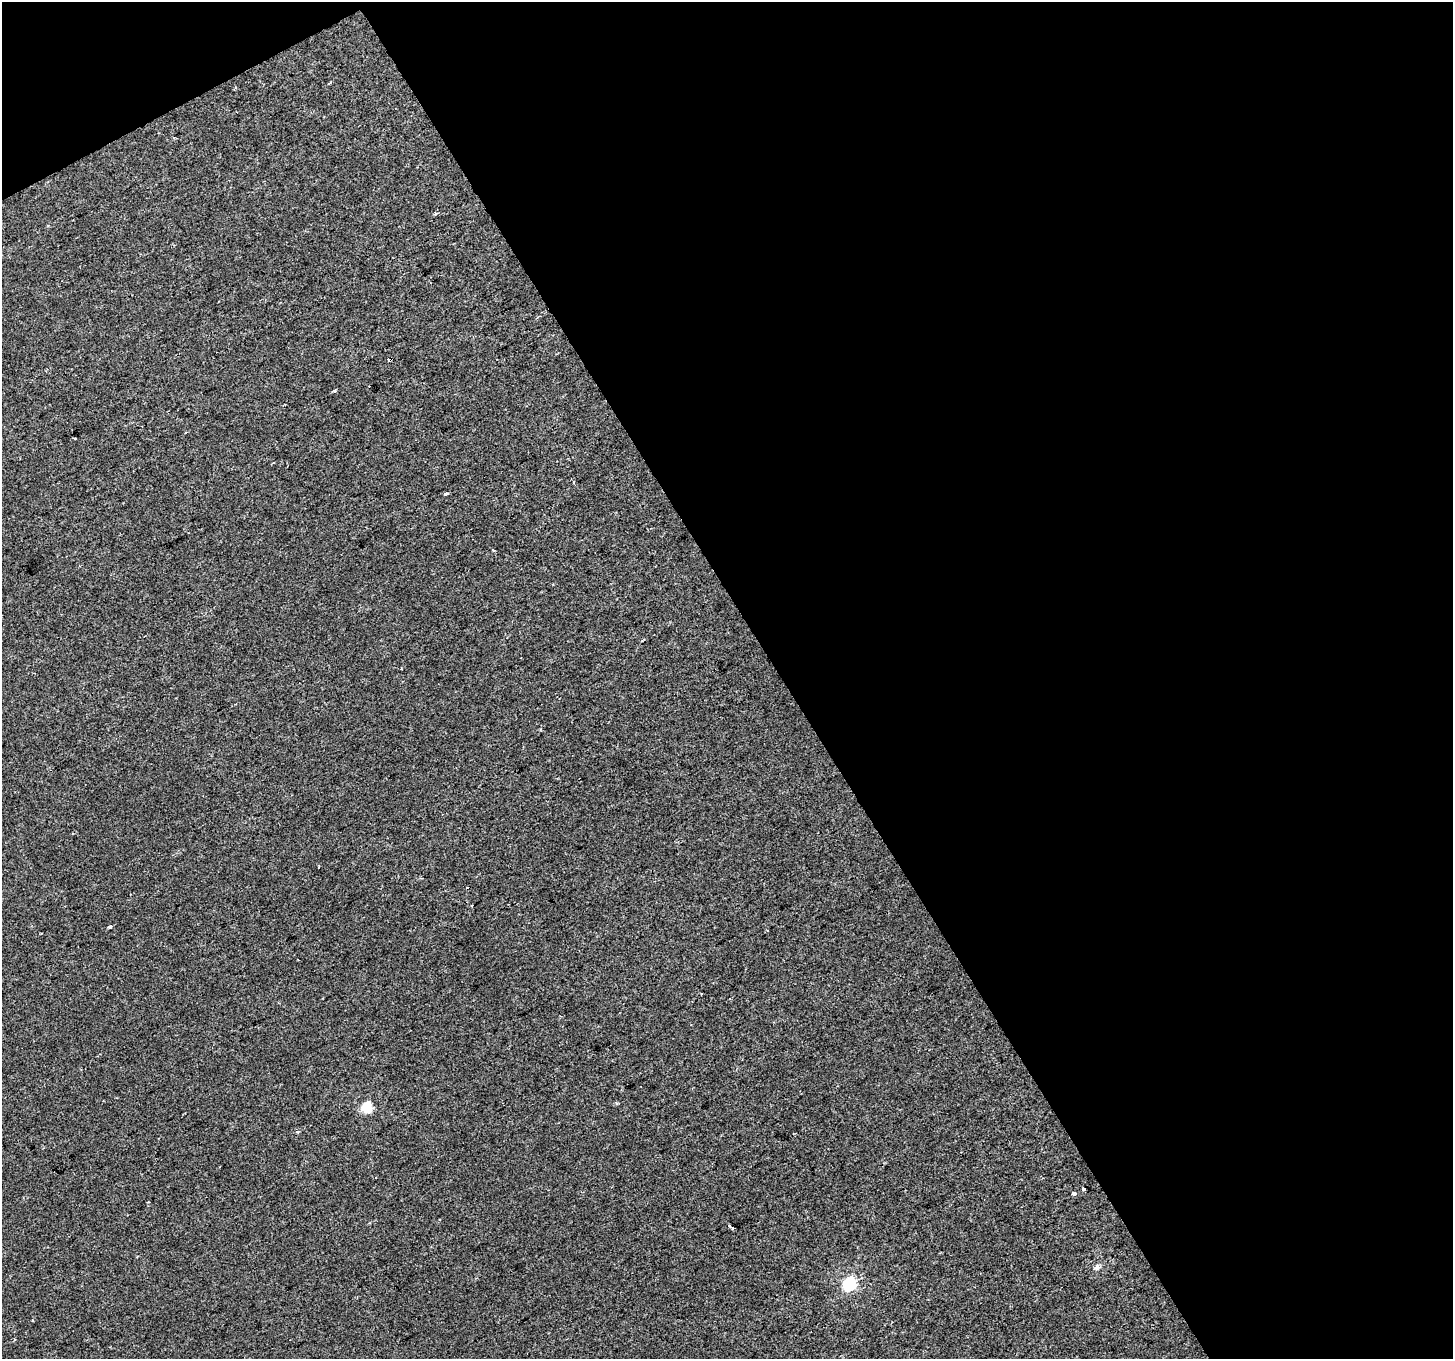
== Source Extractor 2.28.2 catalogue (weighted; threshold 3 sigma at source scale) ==
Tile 2 of 2 x 2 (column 2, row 1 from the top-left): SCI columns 1452-2902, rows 1421-2777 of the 2902 x 2856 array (HDU 1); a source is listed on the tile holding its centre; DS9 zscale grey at full resolution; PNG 1455 x 1361 px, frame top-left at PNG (2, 2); no overlay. Shown black and unused: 48% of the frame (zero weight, under 2 of 3 exposures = <1% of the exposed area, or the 3 px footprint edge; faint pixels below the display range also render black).
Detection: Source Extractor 2.28.2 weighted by HDU 2 'WHT'; one run over the whole footprint, this tile lists its part. Background 6.65e-04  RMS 0.0046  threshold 0.0206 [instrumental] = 3 sigma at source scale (4.5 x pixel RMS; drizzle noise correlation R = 1.50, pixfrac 1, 0.0396/0.0396 arcsec/px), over >= 5 px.
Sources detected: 18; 3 cosmic-ray / hot-pixel residue — not listed; the other 15 listed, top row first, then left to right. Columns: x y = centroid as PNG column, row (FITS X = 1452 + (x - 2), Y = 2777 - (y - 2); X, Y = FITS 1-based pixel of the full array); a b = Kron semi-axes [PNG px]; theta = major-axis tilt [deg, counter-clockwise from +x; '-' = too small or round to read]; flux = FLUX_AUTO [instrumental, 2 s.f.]
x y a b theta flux
435 214 4 3 - 0.71
74 438 3 2 - 0.63
574 482 4 2 - 0.57
445 494 3 3 - 16
493 550 3 3 - 1.9
319 867 3 2 - 0.9
467 888 3 3 - 1.4
110 926 3 3 - 1.9
701 994 3 2 - 0.6
367 1107 6 5 - 28
1083 1189 4 3 - 3
1074 1193 4 3 - 4.2
730 1226 6 3 -28 2.7
1097 1267 9 6 62 1.4
849 1284 6 6 - 63
Unlisted compact peaks at least as high as the median listed source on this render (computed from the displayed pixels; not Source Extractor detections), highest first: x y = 616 1103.